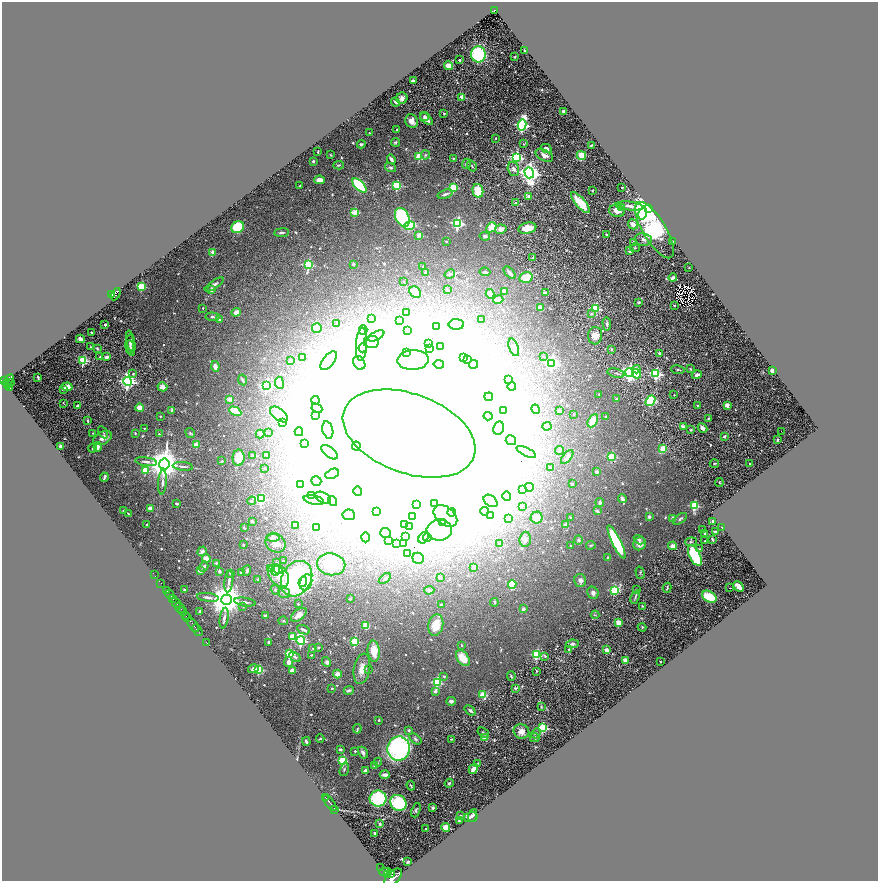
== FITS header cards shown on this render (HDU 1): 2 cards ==
NAXIS1  =                 1752
NAXIS2  =                 1758

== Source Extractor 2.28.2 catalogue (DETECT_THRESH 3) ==
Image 1752 x 1758 px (HDU 1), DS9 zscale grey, zoomed out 1/2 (1 PNG px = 2 x 2 image px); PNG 880 x 883 px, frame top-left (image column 1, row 1758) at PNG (2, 2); each listed source drawn as its Kron ellipse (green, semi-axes under 4 px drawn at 4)
Background 1.45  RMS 0.038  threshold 0.114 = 3 sigma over >= 5 px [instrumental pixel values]
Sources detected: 768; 63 cannot appear on this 1/2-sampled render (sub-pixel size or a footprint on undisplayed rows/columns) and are neither listed nor drawn; of the other 705, the 500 brightest by FLUX_AUTO listed and drawn (205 fainter detections omitted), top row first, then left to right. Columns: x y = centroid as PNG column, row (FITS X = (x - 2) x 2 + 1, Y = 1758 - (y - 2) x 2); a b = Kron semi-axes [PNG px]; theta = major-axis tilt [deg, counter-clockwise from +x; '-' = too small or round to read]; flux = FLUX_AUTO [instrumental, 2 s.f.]
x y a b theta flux
495 10 4 2 - 240
524 51 3 2 - 7.5
478 54 8 7 - 500
515 57 2 2 - 5.8
459 60 2 2 - 22
448 65 4 3 - 78
413 81 2 2 - 76
462 97 2 2 - 150
402 98 6 5 - 31
395 102 5 2 - 14
564 111 3 2 - 21
444 113 2 2 - 11
424 117 5 4 - 20
426 119 8 4 -43 44
412 121 7 6 - 51
522 125 6 4 79 1300
397 130 2 2 - 7.4
369 133 2 2 - 5.8
495 138 2 2 - 6.5
395 142 4 4 - 10
361 144 4 3 - 15
524 144 3 2 - 6.2
591 145 3 2 - 6.4
546 149 6 4 -26 30
318 152 3 2 - 7
331 155 3 2 - 6
425 155 4 3 - 8.5
544 155 9 5 -27 42
581 155 5 4 - 110
419 157 3 3 - 310
517 157 4 4 - 830
453 158 3 3 - 5.9
391 159 5 2 - 25
313 161 2 2 - 18
466 164 5 4 - 13
339 165 5 3 - 9
472 166 6 3 -57 9.4
390 167 6 4 -20 13
513 169 7 5 -72 30
529 173 5 4 - 4300
319 180 5 3 - 37
359 185 9 4 -44 540
397 185 3 3 - 460
300 186 3 2 - 9.5
453 187 3 3 - 320
622 187 2 2 - 8.1
478 191 7 5 -76 180
592 191 2 2 - 6.3
445 194 8 3 17 21
529 196 2 2 - 78
516 203 2 2 - 72
580 203 13 5 -48 140
629 206 14 3 -6 37
621 207 4 4 - 39
649 209 4 3 - 26000
617 211 8 6 -14 64
355 212 3 2 - 220
643 214 6 4 76 670
402 217 10 6 -63 660
457 223 4 3 - 940
633 224 5 5 - 43
410 225 5 4 - 310
238 227 6 5 - 340
491 227 6 4 48 87
527 228 9 5 12 120
501 229 6 4 10 33
655 230 32 11 -59 840
281 233 7 3 7 15
419 235 2 2 - 130
606 235 3 2 - 8.7
485 236 5 4 - 25
643 239 8 6 -8 30
446 241 2 2 - 11
633 242 3 3 - 7.6
672 242 3 2 - 9.1
635 248 5 3 - 8.4
630 251 2 2 - 64
213 253 2 2 - 110
533 258 2 2 - 22
353 264 2 2 - 24
308 265 4 3 - 510
423 267 3 3 - 8.8
689 268 2 2 - 6.5
425 272 4 3 - 8.6
485 272 5 3 - 8
509 273 8 4 -48 23
450 274 5 3 - 9.2
526 277 7 5 14 130
673 278 4 2 - 18
404 281 4 3 - 7.5
214 284 11 4 33 26
141 286 3 3 - 370
212 290 2 2 - 130
447 290 4 2 - 10
504 291 2 2 - 46
415 292 6 5 - 100
545 293 4 3 - 20
116 294 6 4 62 1200
490 294 5 3 - 34
112 295 3 2 - 710
498 299 5 4 - 53
639 302 4 3 - 13
674 305 2 2 - 9.9
203 308 2 2 - 9.4
540 308 4 3 - 67
596 309 3 3 - 500
236 312 5 4 - 26
406 313 2 2 - 12
591 314 4 3 - 11
212 317 7 3 -4 15
372 319 2 2 - 20
219 320 3 3 - 8.6
481 320 4 2 - 6
399 321 4 2 - 8.5
336 323 2 2 - 9.5
456 324 8 5 -1 77
607 324 7 3 -88 14
105 325 2 2 - 29
437 326 2 2 - 5.7
317 328 5 4 - 90
363 330 4 3 - 6.9
407 330 2 2 - 6
91 333 3 2 - 6.2
376 336 9 4 27 47
595 336 9 7 85 51
80 339 4 4 - 15
131 341 11 4 -77 17
371 342 7 6 - 80
428 343 3 3 - 6.4
130 344 10 3 89 20
361 344 17 5 86 63
91 347 3 2 - 7.7
441 347 2 2 - 18
514 347 9 4 -71 21
97 348 4 3 - 9.6
131 348 8 4 -75 15
363 348 4 4 - 17
430 348 4 3 - 18
611 349 3 3 - 7.7
407 352 3 3 - 20
660 353 3 3 - 15
543 356 2 2 - 7.7
100 357 2 2 - 6.2
107 357 3 2 - 31
463 357 3 3 - 9.2
302 358 3 3 - 15
83 360 3 3 - 610
413 360 15 10 3 150
468 360 4 4 - 13
290 361 2 2 - 29
329 361 11 5 51 55
359 363 7 5 -59 22000
552 363 4 4 - 1700
439 364 5 3 - 13
473 364 4 4 - 20
215 366 5 3 - 52
636 369 4 3 - 60
690 369 3 2 - 8.4
678 370 7 3 -8 11
772 370 3 3 - 34
616 373 9 3 -14 13
629 373 4 4 - 2600
133 374 3 3 - 12
637 374 5 4 - 200
656 374 4 4 - 820
697 375 5 3 - 24
38 378 3 2 - 9
9 380 7 4 58 1300
242 380 5 3 - 12
508 380 2 2 - 11
5 381 2 2 - 650
11 382 2 1 - 59
128 382 4 4 - 1900
279 383 6 3 -83 60
7 385 3 2 - 330
266 386 4 3 - 1100
9 387 4 2 - 370
67 387 5 4 - 69
162 387 5 4 - 40
512 387 4 2 - 14
63 390 4 3 - 14
599 394 2 2 - 6
674 395 2 2 - 6.8
489 397 4 4 - 14
230 399 2 2 - 110
617 399 4 3 - 14
316 400 4 4 - 25
650 401 6 4 50 340
64 404 4 1 - 5.9
727 405 4 3 - 32
77 406 4 3 - 9.4
697 406 3 2 - 6.8
140 408 4 4 - 66
317 408 5 4 - 23
536 409 5 3 - 10
172 410 3 2 - 8.8
504 410 3 2 - 7.3
559 410 2 2 - 42
235 411 6 4 -26 180
279 414 10 6 -39 96
574 414 2 2 - 8.6
160 416 2 2 - 8.6
316 416 3 3 - 12
488 416 4 4 - 20
606 416 2 2 - 11
708 418 4 2 - 8.1
88 421 2 2 - 10
593 421 7 4 59 110
282 423 4 3 - 12
547 426 4 3 - 8.3
683 427 2 2 - 100
144 428 2 2 - 7.2
499 428 7 5 78 41
703 428 5 4 - 33
328 430 9 5 -75 42
691 430 3 3 - 7.6
781 431 2 1 - 26
103 432 7 2 -61 5.9
299 432 4 4 - 11
93 433 3 3 - 6.6
135 433 3 3 - 6.7
190 433 5 3 - 9.1
268 433 2 2 - 11
159 434 2 2 - 10
260 434 4 4 - 23
409 434 69 39 -20 310000
724 437 3 3 - 16
103 438 10 6 25 49
511 440 5 5 - 25
777 440 2 2 - 13
304 444 2 2 - 7
196 445 2 2 - 130
61 446 3 2 - 17
356 446 4 4 - 2900
98 447 5 3 - 38
92 448 4 2 - 7.3
663 449 4 4 - 89
559 451 5 3 - 7.1
329 452 10 5 -37 26
526 452 11 4 -26 27
267 455 2 2 - 27
253 456 4 3 - 13
611 456 3 3 - 220
567 457 8 3 49 37
239 458 8 6 88 150
222 461 3 2 - 12
146 462 11 3 -7 25
714 463 4 2 - 6.6
164 464 5 5 - 17000
750 464 2 2 - 7.2
183 466 10 2 -7 17
550 467 2 2 - 8.1
264 468 3 2 - 5.8
145 470 3 3 - 180
597 472 3 3 - 12
332 474 7 4 26 30
104 477 4 2 - 9.3
316 481 5 4 - 330
162 482 12 3 86 22
719 482 4 3 - 6.1
301 484 3 2 - 13
572 484 2 2 - 31
529 487 4 4 - 11
522 490 2 2 - 69
358 491 4 4 - 19
312 495 3 3 - 10
507 496 5 4 - 13
323 498 8 5 -26 39
261 499 3 3 - 620
622 499 4 3 - 27
314 500 10 4 -12 36
252 501 4 4 - 10
333 501 5 4 - 21
491 501 8 5 -36 36
600 502 4 3 - 20
176 504 3 2 - 9.2
417 504 3 3 - 6
434 504 2 2 - 8.3
522 506 2 2 - 5.7
694 506 3 3 - 470
150 508 4 3 - 22
123 511 2 2 - 38
376 511 3 2 - 18
485 511 4 4 - 15
597 511 4 3 - 15
451 512 4 4 - 12
128 514 4 2 - 7
349 515 6 5 - 24
490 515 4 3 - 16
445 516 13 8 -39 63
413 517 3 2 - 7.6
649 517 4 3 - 15
508 518 3 3 - 16
537 518 6 6 - 65
571 518 2 2 - 8.8
673 518 2 2 - 75
680 519 8 3 37 14
713 521 3 3 - 22
252 522 3 3 - 9.4
443 523 3 3 - 35
147 524 3 2 - 8.7
295 525 3 3 - 26
405 525 3 3 - 18
565 525 3 3 - 22
410 527 4 3 - 8
722 527 4 3 - 8
244 528 4 2 - 7.2
317 528 2 2 - 20
439 530 12 10 2 320
702 530 3 2 - 6.6
716 532 4 3 - 19
386 533 5 5 - 110
704 533 3 3 - 7.1
405 536 4 3 - 22
273 537 6 4 3 18
365 537 5 3 - 7
427 537 4 3 - 9.5
424 538 6 4 56 23
525 539 7 5 86 36
712 539 4 2 - 8.3
578 540 4 4 - 11
639 540 6 4 -31 14
388 541 3 3 - 9.7
705 541 2 2 - 25
616 542 18 4 -64 530
691 542 6 4 5 9.8
275 543 10 8 -31 58
397 543 4 3 - 31
403 544 4 3 - 8.5
499 544 2 2 - 5.8
640 544 7 6 - 44
243 545 2 2 - 22
591 545 4 2 - 5.9
571 546 2 2 - 10
673 546 4 3 - 38
699 549 3 3 - 6.5
202 551 5 4 - 24
407 554 4 4 - 550
695 555 11 5 -64 600
418 558 6 5 - 33
607 558 4 3 - 8.5
206 559 4 4 - 51
283 561 4 3 - 8.6
277 562 3 3 - 6.1
216 563 4 3 - 6.6
331 564 14 11 -10 150
204 567 5 3 - 18
474 567 2 2 - 51
270 568 3 3 - 120
247 570 5 4 - 16
276 570 5 4 - 45
278 570 4 3 - 54
200 571 3 2 - 21
219 571 3 3 - 13
241 572 4 3 - 11
230 573 3 3 - 6.9
640 573 6 2 -74 5.8
154 575 3 1 - 21
279 575 13 8 -54 140
440 577 4 2 - 18
258 579 4 3 - 12
296 579 18 14 60 1300
385 579 7 3 40 14
580 580 6 6 - 35
229 581 11 3 82 23
303 582 5 3 - 130
306 582 8 6 69 210
161 583 2 1 - 71
512 584 4 3 - 160
739 586 6 3 -46 60
667 588 5 2 - 10
730 588 2 1 - 52
166 590 3 1 - 330
184 590 2 2 - 12
275 590 5 3 - 13
429 590 5 4 - 15
615 590 4 3 - 370
637 590 3 3 - 12
284 593 6 5 - 22
593 593 6 5 - 29
170 594 5 1 - 990
208 597 11 3 -7 20
635 597 7 3 65 15
709 597 8 5 -31 220
172 598 2 1 - 460
350 598 3 2 - 7.3
226 600 5 5 - 19000
245 602 11 3 -8 21
494 602 4 3 - 11
176 603 5 1 - 1500
298 604 2 2 - 12
441 605 3 3 - 8.7
243 606 4 3 - 5.9
642 606 3 2 - 6.8
180 608 6 2 -52 520
523 609 4 3 - 16
183 611 4 1 - 560
200 612 3 2 - 16
186 615 3 1 - 550
299 615 9 5 38 42
595 615 4 3 - 7.5
265 616 2 2 - 60
188 618 2 1 - 130
224 618 10 3 81 18
283 621 5 3 - 6.1
618 623 4 3 - 70
193 625 8 1 -51 1700
436 625 11 7 76 110
366 626 4 3 - 110
642 627 4 3 - 8.6
197 630 6 1 -53 1200
303 630 7 2 -24 19
292 636 3 2 - 89
301 640 4 3 - 820
355 641 3 3 - 390
206 642 2 1 - 63
269 642 3 3 - 13
572 644 6 4 8 14
462 645 3 3 - 7.1
318 647 2 2 - 6.6
313 649 4 3 - 7.1
569 649 2 2 - 6.4
607 650 3 3 - 50
374 651 10 6 -84 120
289 654 3 3 - 410
311 655 3 2 - 7.6
537 655 3 3 - 500
545 656 4 3 - 9.1
295 657 6 4 -30 17
463 658 9 5 -52 130
625 660 4 3 - 51
660 661 2 2 - 7.8
288 662 5 4 - 35
327 662 5 4 - 16
253 669 5 3 - 22
259 669 3 3 - 470
362 669 15 8 79 68
369 670 2 2 - 5.9
292 671 3 3 - 47
536 671 4 2 - 6.7
337 674 4 4 - 48
444 676 3 3 - 9.2
511 676 5 2 - 7.3
437 683 3 3 - 530
332 688 2 2 - 15
515 688 4 3 - 9.6
349 690 5 3 - 16
435 691 3 2 - 40
483 695 3 3 - 230
451 701 5 3 - 24
541 707 4 3 - 6.2
470 710 6 3 -38 17
379 720 2 2 - 7
543 728 3 3 - 690
357 729 5 3 - 8.1
409 730 3 3 - 14
521 731 8 7 - 54
483 733 6 2 -37 10
536 733 5 3 - 11
484 738 4 3 - 67
535 738 5 4 - 14
320 739 4 2 - 6.6
415 739 7 4 -37 15
452 739 3 2 - 7.2
306 741 4 2 - 20
399 748 12 11 - 1400
340 749 4 3 - 12
355 751 2 2 - 13
363 753 6 4 -61 23
343 761 3 3 - 420
378 762 4 3 - 5.9
478 764 3 3 - 5.8
374 766 2 2 - 31
344 769 7 3 74 12
473 769 5 3 - 51
366 771 3 3 - 52
385 775 5 2 - 24
449 783 4 3 - 11
411 786 5 2 - 6.8
326 797 2 1 - 170
378 799 8 8 - 640
330 803 9 2 -52 2500
398 803 8 7 - 430
433 808 3 3 - 12
335 809 3 2 - 840
416 810 7 4 68 12
473 815 6 3 68 23
460 816 3 3 - 8.5
471 817 7 5 12 27
459 821 2 2 - 12
380 824 4 2 - 10
446 828 4 4 - 96
426 829 2 2 - 8.5
375 833 2 2 - 9.5
408 862 2 2 - 7.2
381 868 2 1 - 120
385 872 6 3 -2 3800
391 874 3 2 - 1400
388 875 4 3 - 2900
393 877 11 6 46 8400
At the frame edge (FLAGS 8, measured only in part): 1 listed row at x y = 393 877
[205 fainter detections neither listed nor drawn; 63 sub-pixel or undisplayed-footprint detections neither listed nor drawn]